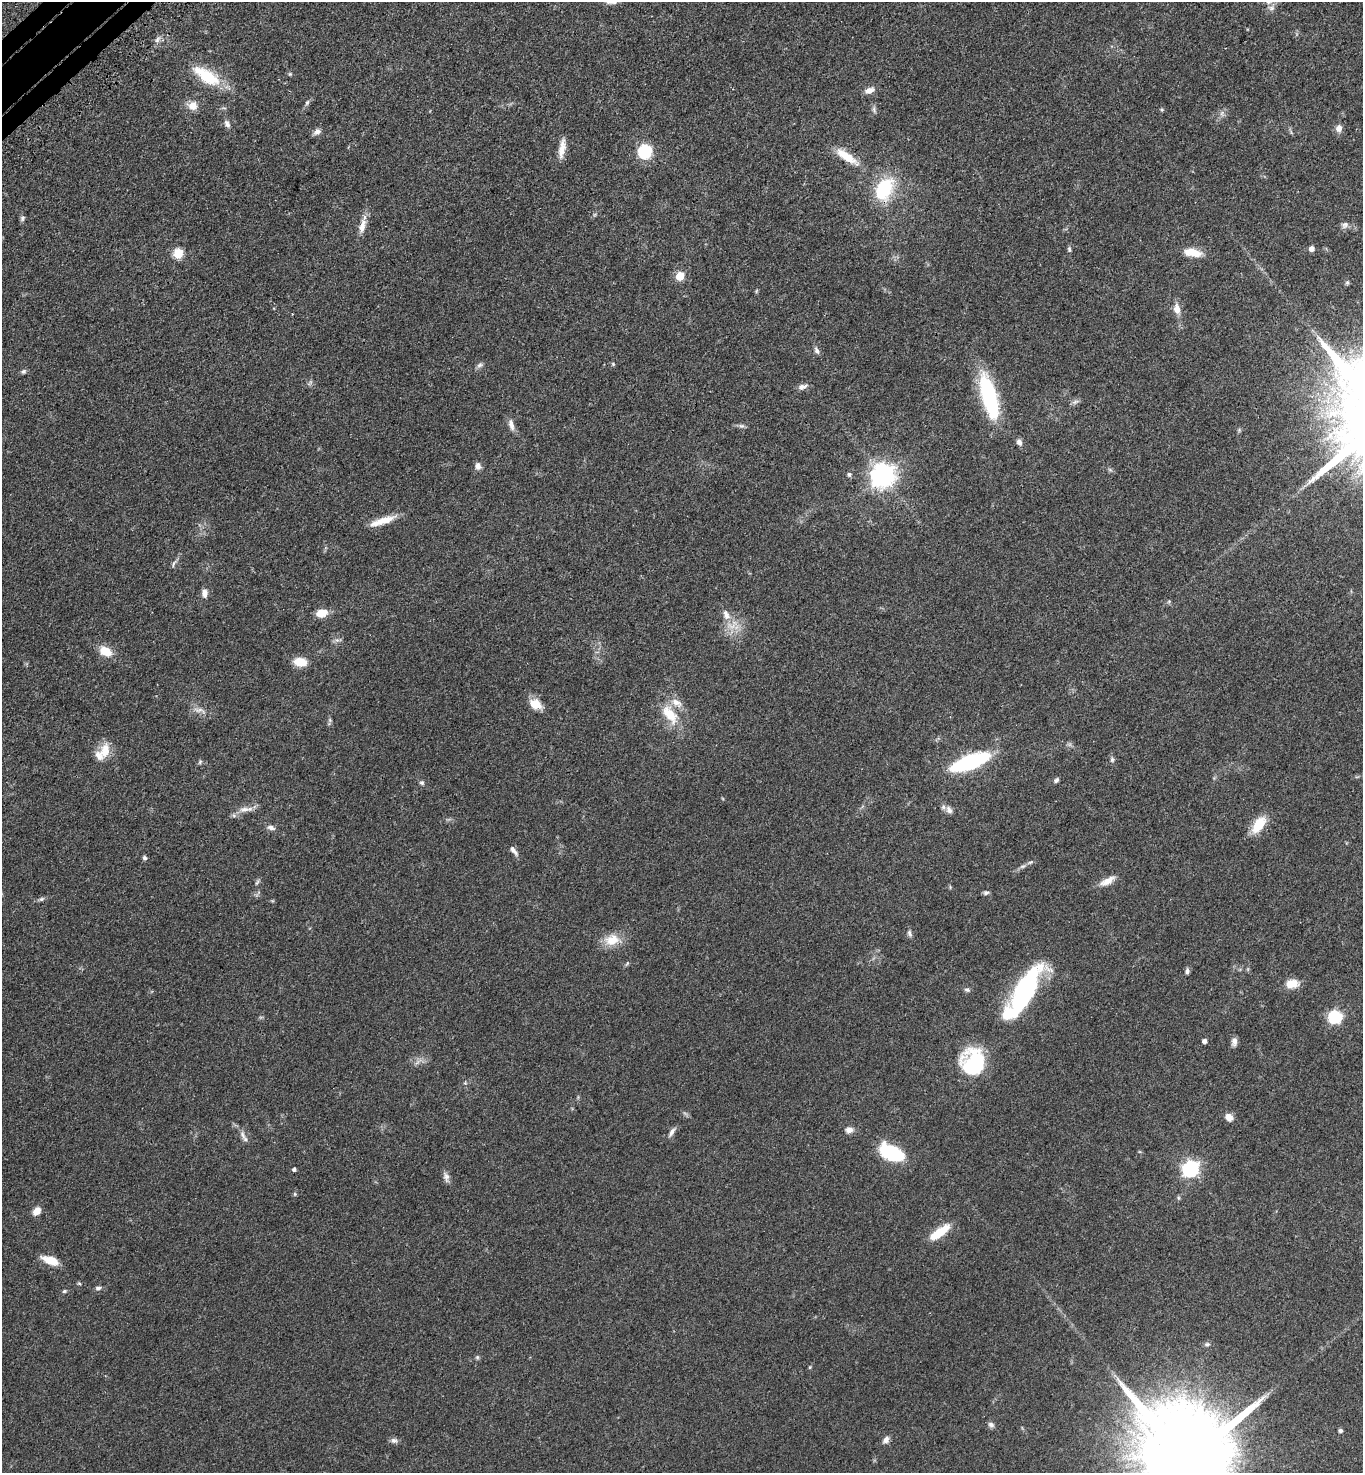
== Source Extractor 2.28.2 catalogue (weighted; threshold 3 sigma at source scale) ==
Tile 11 of 4 x 4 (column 3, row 3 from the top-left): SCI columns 2973-4333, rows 1573-3043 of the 6086 x 6089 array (HDU 1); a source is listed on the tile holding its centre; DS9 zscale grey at full resolution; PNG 1365 x 1475 px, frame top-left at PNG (2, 2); no overlay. Shown black and unused: <1% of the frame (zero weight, under 3 of 4 exposures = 6% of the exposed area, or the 3 px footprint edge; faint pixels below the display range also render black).
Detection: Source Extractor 2.28.2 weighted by HDU 2 'WHT'; one run over the whole footprint, this tile lists its part. Background 0.0454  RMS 0.0052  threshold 0.0235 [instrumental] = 3 sigma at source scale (4.5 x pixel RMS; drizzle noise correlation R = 1.50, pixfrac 1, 0.05/0.05 arcsec/px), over >= 5 px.
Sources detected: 111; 3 inside a brighter listed object's ellipse — not listed separately; the other 108 listed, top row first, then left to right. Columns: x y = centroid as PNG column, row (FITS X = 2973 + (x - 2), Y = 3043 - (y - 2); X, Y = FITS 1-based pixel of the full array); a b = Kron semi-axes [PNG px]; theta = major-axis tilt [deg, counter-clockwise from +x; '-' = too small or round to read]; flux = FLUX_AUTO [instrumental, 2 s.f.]
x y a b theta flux
157 40 9 5 63 1.6
290 74 5 5 - 0.63
207 76 30 13 -33 24
869 90 13 7 18 3.1
307 102 8 5 63 1.1
192 106 10 10 - 5.4
874 110 12 5 -76 1.3
1162 110 6 4 -72 0.54
1222 113 8 4 89 1.3
227 124 11 6 -63 2.1
1339 128 9 8 - 2.9
317 132 10 7 35 2.2
562 148 25 7 81 5.3
645 151 6 6 - 80
847 157 31 9 -34 11
884 189 25 17 61 31
22 218 7 6 - 1.2
1345 225 9 8 - 2
362 226 23 8 75 5.1
1069 249 7 4 -80 0.95
1312 249 5 5 - 2.9
178 253 5 5 - 28
1193 253 22 9 -11 8
680 276 5 5 - 17
1347 283 6 5 - 0.82
756 291 6 4 71 0.57
1177 309 13 8 -76 4.5
817 350 11 6 -59 1.7
613 364 5 4 - 0.64
480 365 8 6 33 1.5
23 371 7 5 43 1.2
802 387 13 6 19 2.5
989 397 49 15 -75 48
1076 402 11 5 24 1.4
511 425 16 7 -74 2.9
741 426 8 6 -1 1.3
1239 430 5 5 - 0.68
1019 442 8 6 -61 2.1
478 466 8 7 - 2.6
1110 470 7 4 -19 0.85
849 474 6 5 - 1.2
883 475 8 8 - 450
383 521 33 7 18 8.6
173 564 10 3 75 0.94
204 593 10 7 -85 2.9
1169 601 6 4 19 0.64
322 613 10 7 15 9.1
726 615 15 8 -68 4.9
337 640 6 5 - 1.2
105 651 13 9 -31 9.3
300 662 11 8 -7 10
536 704 16 11 -33 6.7
199 710 21 6 -12 3.2
670 714 30 15 -53 14
330 720 7 4 -89 0.96
105 751 22 11 74 8
1112 760 7 5 -90 1.1
200 762 6 5 - 0.83
970 762 25 9 21 84
1056 780 7 5 47 1.2
422 783 7 6 - 1
244 809 16 7 5 3.7
949 810 12 8 -61 2.5
1259 825 19 10 55 14
271 828 10 6 -16 2
514 850 13 5 -53 2.3
145 858 6 5 - 1.1
1023 866 10 5 26 1.6
1107 881 23 8 27 5
257 882 10 4 58 0.91
986 893 7 5 7 1.1
41 899 8 5 26 1.1
909 933 10 5 -71 1.4
612 940 20 14 11 9.4
1187 971 8 5 -87 1.3
1292 984 15 9 8 7.3
967 990 8 5 -18 1.1
1024 991 55 19 60 81
1335 1016 13 13 - 18
1204 1041 4 4 - 2
1234 1042 11 6 83 2.3
417 1062 9 3 45 1.3
973 1062 25 21 83 43
465 1083 5 5 - 0.63
1229 1117 10 8 -46 3.2
849 1130 10 7 5 2.7
672 1132 15 5 59 2
243 1135 13 6 -64 2.6
891 1153 21 11 -27 36
294 1169 4 3 - 1.2
1191 1169 7 6 - 150
446 1177 15 7 -74 2.3
295 1194 5 5 - 0.66
1178 1198 6 4 -89 0.66
37 1211 10 7 49 4.1
940 1232 25 8 36 12
50 1260 18 8 -18 9.3
79 1283 5 4 - 0.61
98 1288 7 5 10 1.3
64 1291 6 4 22 0.75
1207 1344 8 6 -10 1.1
477 1357 6 5 - 0.83
810 1367 5 4 - 0.52
991 1425 9 7 -33 1.5
1340 1431 4 4 - 1.3
886 1440 9 7 53 2.4
394 1441 10 7 -17 1.7
1186 1461 32 22 -56 18000
Isophote crosses this tile's border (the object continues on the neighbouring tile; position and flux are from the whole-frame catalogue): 1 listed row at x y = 1186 1461